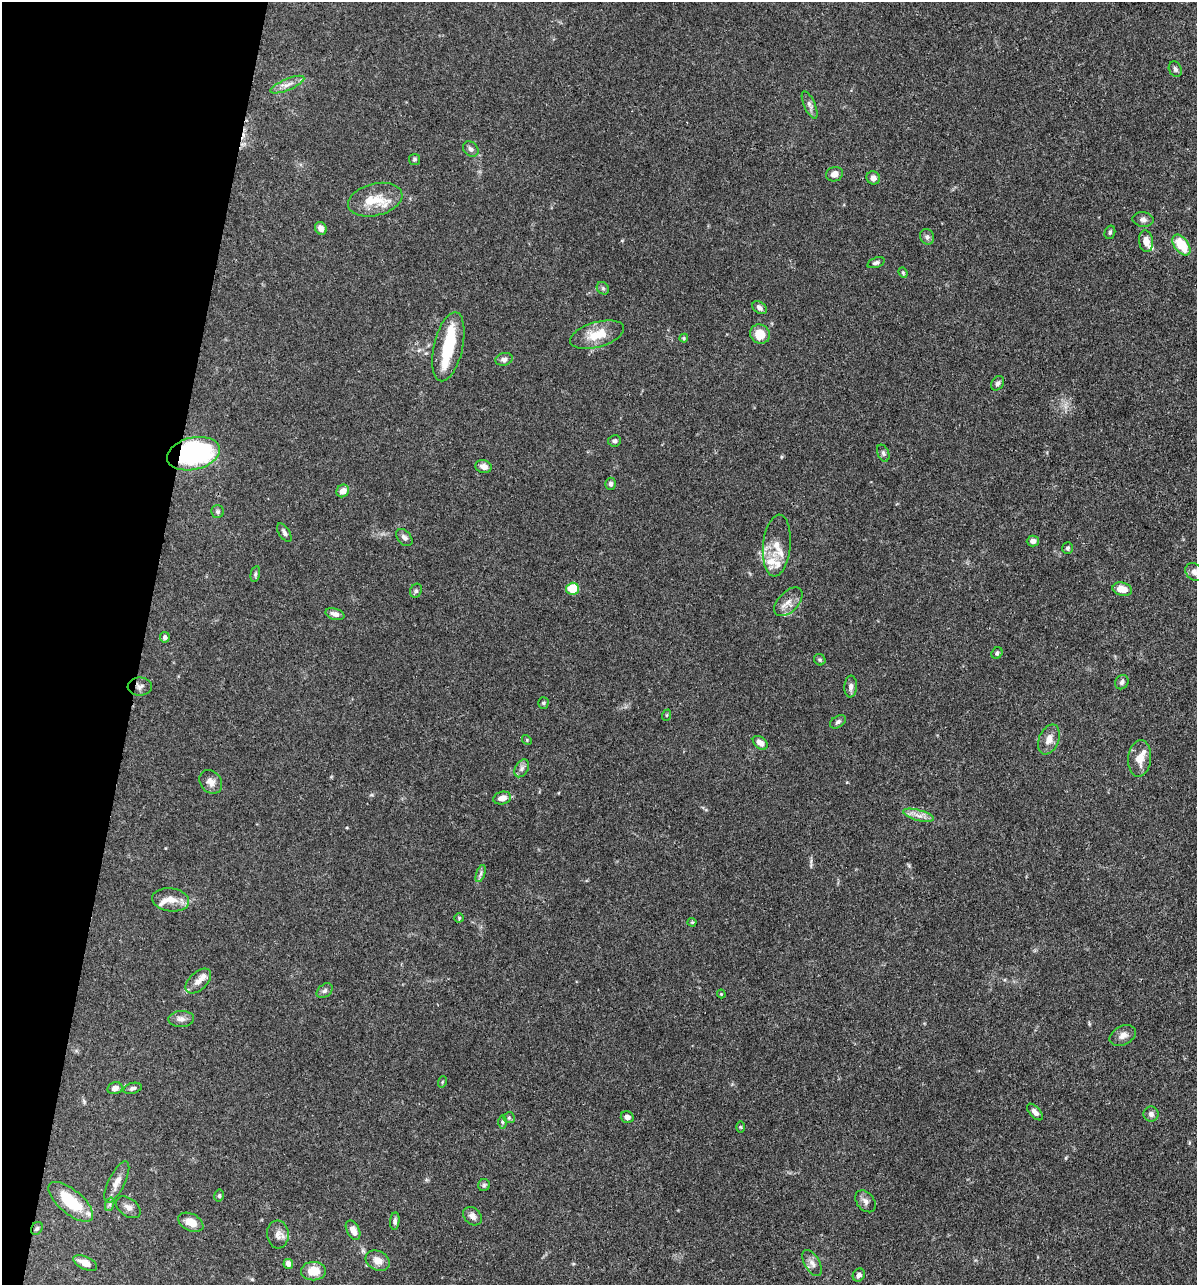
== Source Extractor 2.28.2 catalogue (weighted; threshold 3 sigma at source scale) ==
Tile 9 of 4 x 4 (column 1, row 3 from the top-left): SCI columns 250-1444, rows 1285-2567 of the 5155 x 5135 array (HDU 1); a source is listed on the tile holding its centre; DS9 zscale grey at full resolution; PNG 1199 x 1287 px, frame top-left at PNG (2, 2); each listed source drawn as its Kron ellipse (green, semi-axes under 4 px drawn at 4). Shown black and unused: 12% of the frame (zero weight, under 3 of 4 exposures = <1% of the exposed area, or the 3 px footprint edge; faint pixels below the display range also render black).
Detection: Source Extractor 2.28.2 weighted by HDU 2 'WHT'; one run over the whole footprint, this tile lists its part. Background 0.102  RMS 0.0038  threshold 0.0169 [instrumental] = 3 sigma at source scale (4.5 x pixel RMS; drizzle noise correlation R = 1.50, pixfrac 1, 0.05/0.05 arcsec/px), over >= 5 px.
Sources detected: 110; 2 inside a brighter object's white glare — neither listed nor drawn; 11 inside a brighter listed object's ellipse — not listed separately; the other 97 listed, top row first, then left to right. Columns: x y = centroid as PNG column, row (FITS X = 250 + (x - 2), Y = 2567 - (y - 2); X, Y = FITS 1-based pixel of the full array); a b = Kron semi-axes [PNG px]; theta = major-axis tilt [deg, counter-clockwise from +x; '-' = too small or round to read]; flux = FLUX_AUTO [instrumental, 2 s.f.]
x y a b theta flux
1175 69 8 6 -63 1.1
287 85 18 5 23 2.4
810 105 15 5 -66 1.6
471 149 8 6 -45 1.3
414 159 5 5 - 0.65
834 174 9 7 18 2.4
873 178 7 6 - 1.7
375 200 28 16 14 7.9
1143 219 10 7 -6 1.4
321 228 6 5 - 2.2
1110 232 7 5 75 0.7
927 237 8 7 - 1.2
1146 241 11 7 -81 2.8
1181 245 12 7 -53 10
876 263 9 5 19 0.97
903 273 5 4 - 0.47
603 288 7 5 -46 0.73
759 308 8 5 -36 1.5
760 334 10 9 - 5.8
597 335 28 12 16 8.3
684 338 4 4 - 0.39
448 347 35 14 77 15
504 359 9 6 11 1.5
997 383 8 6 58 1
615 441 6 5 - 1
883 453 9 5 -67 0.93
193 454 27 16 13 66
484 467 8 6 -16 2.2
611 484 6 5 - 1
343 491 7 6 - 3.2
217 512 6 6 - 0.77
284 533 10 5 -58 1.2
404 538 10 6 -50 1.4
1033 541 6 5 - 1.8
777 546 31 13 84 6.9
1068 548 6 5 - 0.87
1194 572 10 8 -43 1.7
255 574 8 4 77 0.71
572 589 6 6 - 8.2
1122 589 10 6 -13 4.7
416 591 7 5 68 0.8
788 602 17 10 46 3.3
335 614 10 5 -17 2.1
165 637 5 5 - 1.2
997 653 6 5 - 0.75
820 660 6 5 - 0.65
1122 682 7 6 - 1.3
140 687 12 9 0 1.7
851 687 11 6 85 1.4
543 703 5 5 - 0.49
667 715 6 3 71 0.4
838 722 8 5 33 1
1049 739 15 10 67 3.3
527 740 5 4 - 0.41
760 743 8 5 -40 2.3
1140 758 18 11 83 4.8
522 768 9 6 60 1.3
211 782 13 10 -47 2.4
502 798 9 6 13 2.7
919 815 16 5 -14 2.5
481 873 9 4 71 0.85
171 900 18 11 -8 4.4
459 918 5 4 - 0.45
692 922 4 4 - 0.39
198 981 15 9 43 2.7
325 991 9 6 39 1.1
721 994 4 4 - 0.37
181 1019 13 8 3 2.1
1123 1035 14 9 27 2.3
442 1082 6 3 72 0.41
115 1088 8 6 14 2.1
133 1088 9 5 15 1.1
1035 1112 10 5 -47 1.7
1151 1114 8 7 - 1.4
627 1117 6 5 - 1.6
509 1118 6 5 - 0.66
502 1122 7 4 -90 0.7
740 1127 6 4 -89 0.43
117 1182 22 8 64 3.7
484 1185 6 6 - 0.7
219 1196 6 4 78 0.69
865 1201 12 8 -50 1.8
71 1202 27 12 -40 15
110 1204 7 4 72 0.69
128 1207 14 9 -36 2
472 1216 10 8 -45 1.9
395 1221 9 4 85 0.92
191 1222 13 8 -27 4.8
37 1228 7 5 55 0.66
353 1230 10 6 -62 2.8
278 1235 14 11 -85 2.6
378 1261 12 9 -28 3.5
85 1263 13 6 -24 3.1
812 1263 14 7 -60 2.3
288 1264 5 5 - 2.1
313 1271 12 9 2 6.2
859 1275 7 5 54 1.2
Overlapping masked pixels (flux is a lower limit): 2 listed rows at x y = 193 454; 140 687
Isophote crosses this tile's border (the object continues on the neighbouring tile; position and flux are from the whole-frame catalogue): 1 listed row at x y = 1194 572